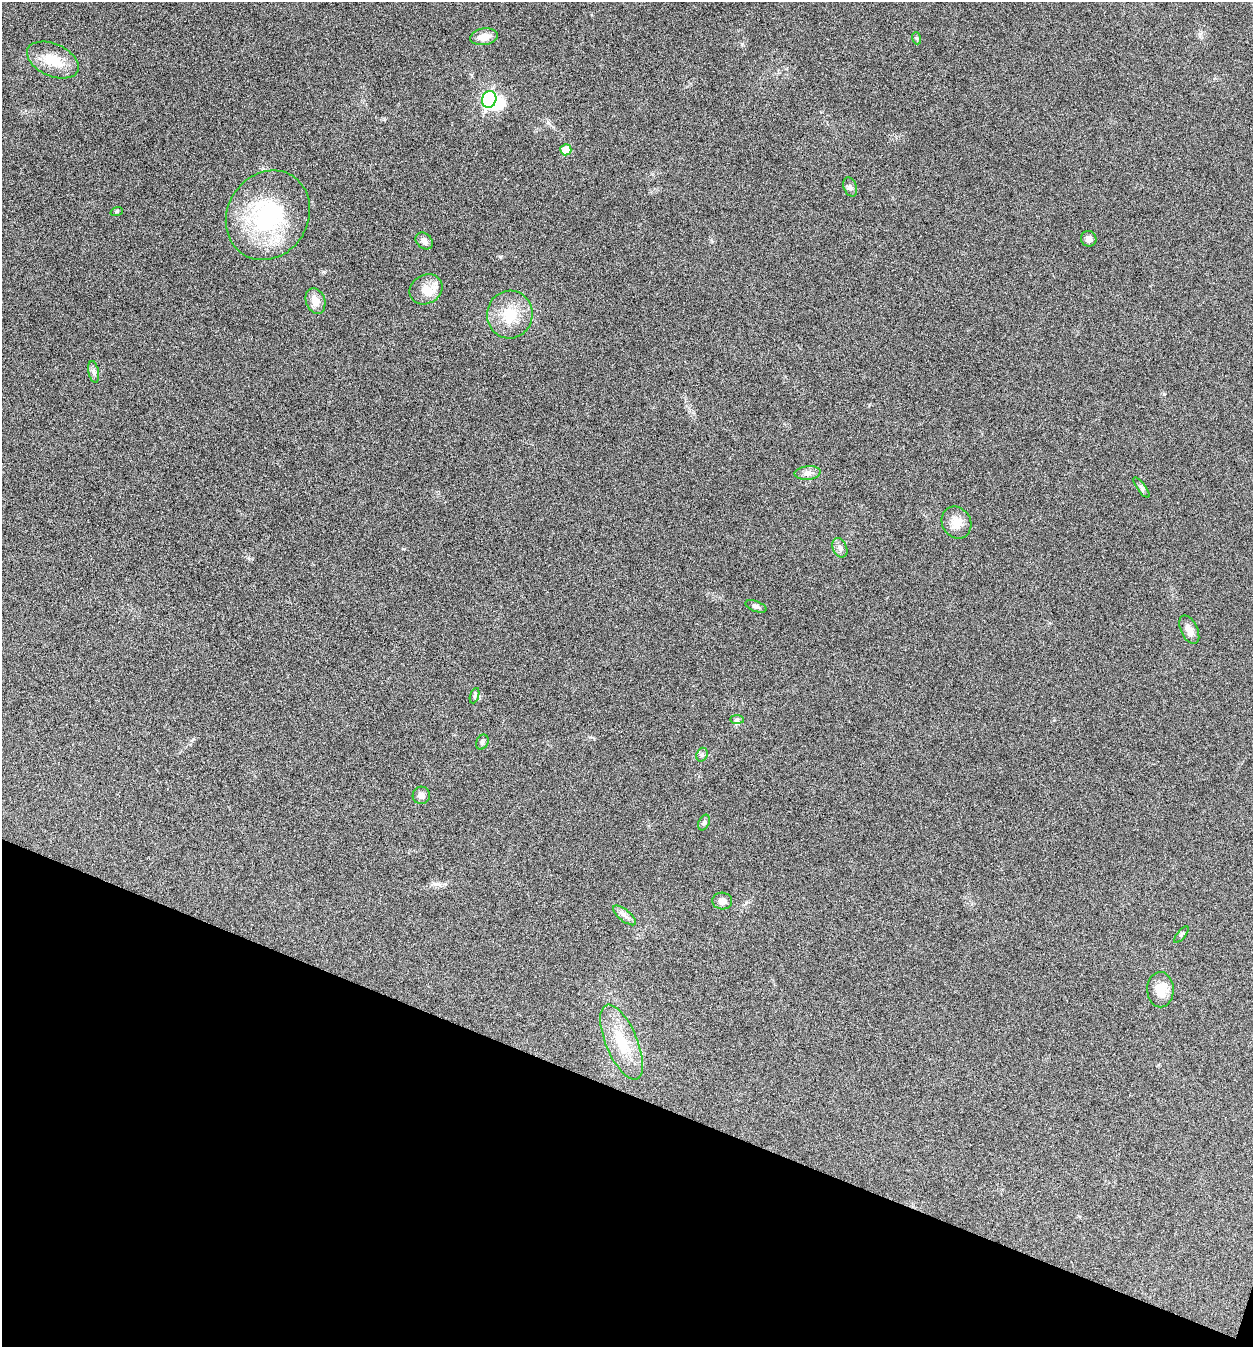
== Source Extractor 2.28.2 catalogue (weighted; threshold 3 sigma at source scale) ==
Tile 15 of 4 x 4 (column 3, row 4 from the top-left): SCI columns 2769-4019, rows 3-1347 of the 5409 x 5398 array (HDU 1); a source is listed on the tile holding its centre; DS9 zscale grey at full resolution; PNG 1255 x 1349 px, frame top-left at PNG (2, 2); each listed source drawn as its Kron ellipse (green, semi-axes under 4 px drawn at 4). Shown black and unused: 19% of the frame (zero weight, under 5 of 9 exposures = <1% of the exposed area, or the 3 px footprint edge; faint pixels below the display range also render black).
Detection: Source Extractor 2.28.2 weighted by HDU 2 'WHT'; one run over the whole footprint, this tile lists its part. Background 0.136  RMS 0.0052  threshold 0.0214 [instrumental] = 3 sigma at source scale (4.09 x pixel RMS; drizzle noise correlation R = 1.36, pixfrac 0.8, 0.05/0.05 arcsec/px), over >= 5 px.
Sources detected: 32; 1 inside a brighter object's white glare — neither listed nor drawn; the other 31 listed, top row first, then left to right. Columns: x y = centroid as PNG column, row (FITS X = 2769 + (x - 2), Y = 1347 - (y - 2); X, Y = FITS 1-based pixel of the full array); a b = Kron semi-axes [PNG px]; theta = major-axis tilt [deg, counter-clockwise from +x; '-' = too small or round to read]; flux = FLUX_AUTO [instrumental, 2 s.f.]
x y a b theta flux
484 37 14 8 9 5.2
916 38 6 4 -71 0.62
53 60 27 16 -24 12
489 99 8 7 - 72
566 150 5 5 - 7.8
850 187 10 6 -67 1.5
117 211 6 4 19 0.51
268 215 46 40 58 59
1089 239 8 7 - 2.2
424 241 9 7 -43 2.5
426 289 17 14 31 7.1
315 301 13 9 -71 5.2
510 315 24 23 - 14
94 372 11 5 -79 1.6
808 473 13 7 5 2.4
1141 488 12 3 -54 1.1
956 523 16 14 -58 6
840 548 10 7 -65 2.1
756 606 11 5 -21 1.3
1189 630 15 8 -64 3.4
474 696 8 3 71 0.74
737 719 7 4 0 0.91
482 742 8 6 67 1.3
702 755 7 5 70 1.1
421 795 9 8 - 2.3
704 823 8 5 64 1
722 901 10 8 -5 2.7
625 915 14 5 -39 2.4
1181 935 10 4 50 0.85
1160 990 17 13 -89 8.5
622 1042 40 15 -67 17
Unlisted compact peaks at least as high as the median listed source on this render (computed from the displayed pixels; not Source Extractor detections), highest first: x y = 548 123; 500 257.